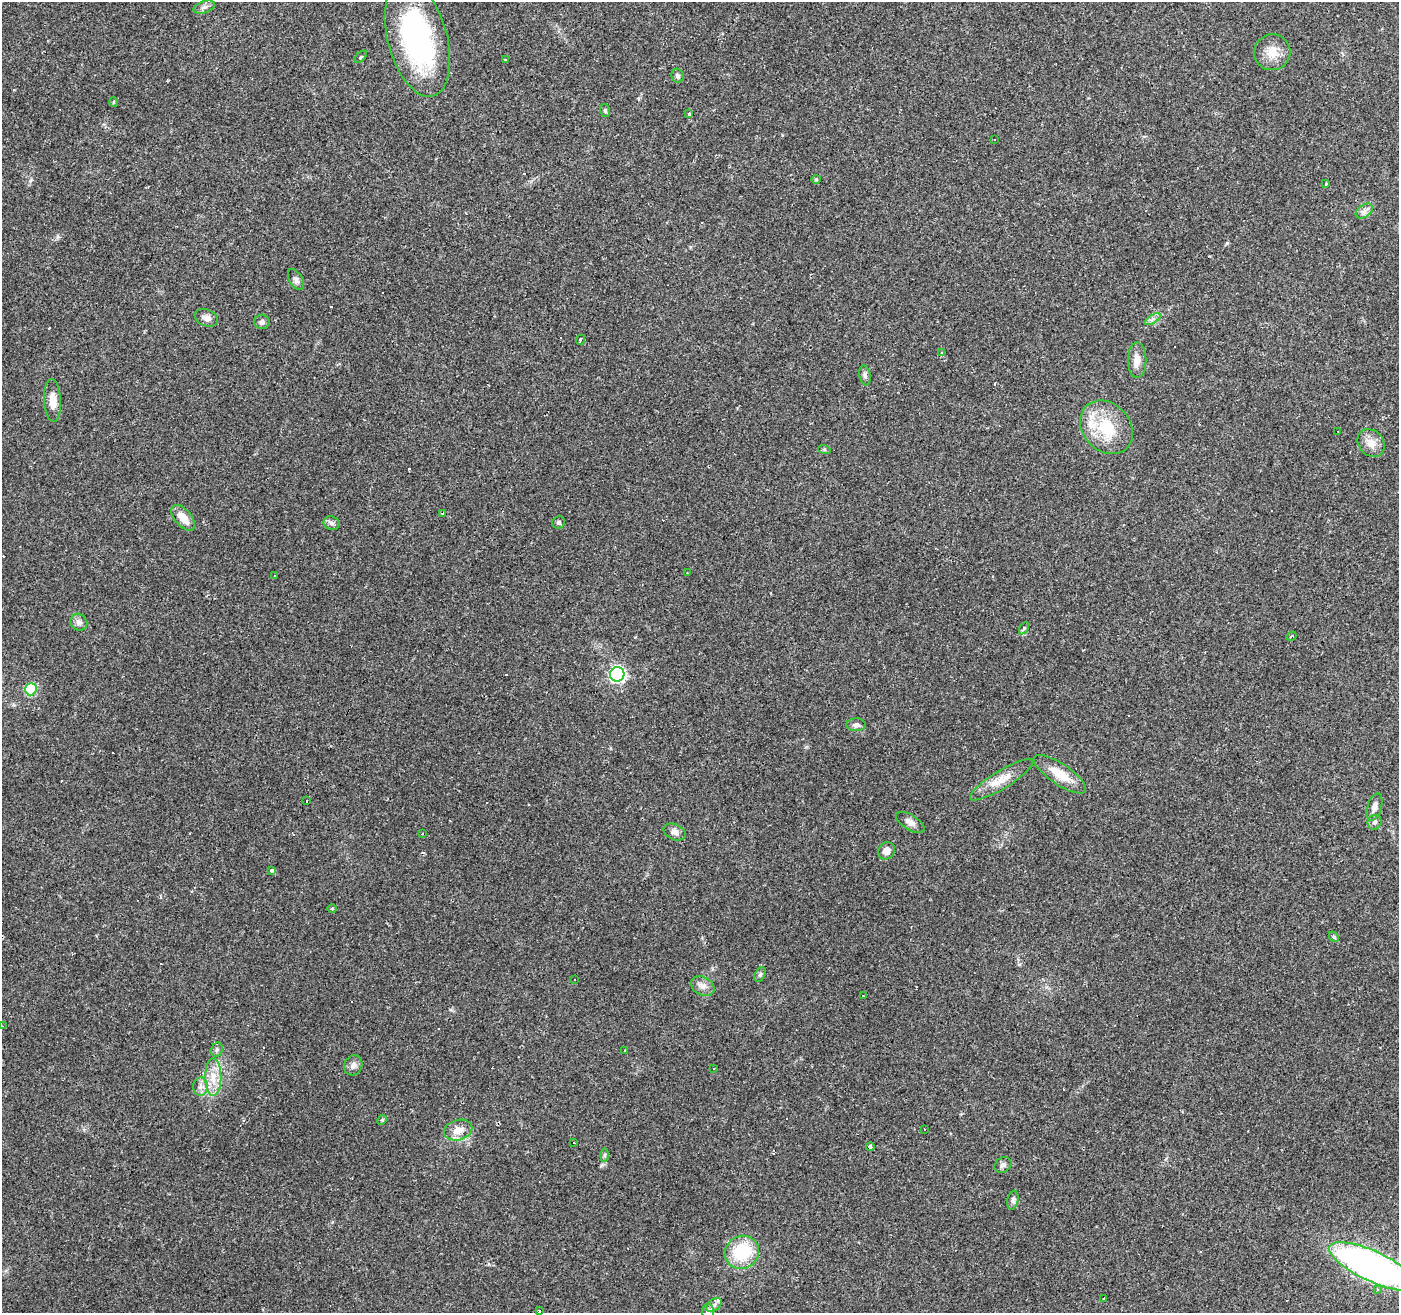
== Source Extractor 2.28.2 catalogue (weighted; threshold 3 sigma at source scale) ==
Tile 10 of 4 x 4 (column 2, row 3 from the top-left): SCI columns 1397-2793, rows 1514-2824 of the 5588 x 5714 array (HDU 1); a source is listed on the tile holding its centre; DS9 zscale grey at full resolution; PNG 1401 x 1315 px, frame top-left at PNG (2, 2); each listed source drawn as its Kron ellipse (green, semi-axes under 4 px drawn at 4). Shown black and unused: <1% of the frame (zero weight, under 2 of 3 exposures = <1% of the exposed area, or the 3 px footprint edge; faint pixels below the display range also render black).
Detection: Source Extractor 2.28.2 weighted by HDU 2 'WHT'; one run over the whole footprint, this tile lists its part. Background 0.0359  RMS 0.0044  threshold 0.0198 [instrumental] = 3 sigma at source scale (4.5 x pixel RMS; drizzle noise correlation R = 1.50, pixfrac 1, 0.0396/0.0396 arcsec/px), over >= 5 px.
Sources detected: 106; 27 cosmic-ray / hot-pixel residue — neither listed nor drawn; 3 inside a brighter listed object's ellipse — not listed separately; the other 76 listed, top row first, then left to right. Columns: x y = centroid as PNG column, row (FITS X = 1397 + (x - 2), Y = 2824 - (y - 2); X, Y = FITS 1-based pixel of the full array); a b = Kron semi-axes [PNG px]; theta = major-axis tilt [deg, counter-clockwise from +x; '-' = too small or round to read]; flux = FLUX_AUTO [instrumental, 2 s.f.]
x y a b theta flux
204 7 11 5 19 1.7
417 39 60 29 -75 80
1272 52 18 18 - 6.8
361 57 7 3 45 0.45
505 60 3 3 - 0.86
677 76 7 6 - 1.3
114 102 5 3 - 0.4
605 111 6 5 - 0.63
689 114 4 3 - 2.6
994 139 3 2 - 0.25
816 179 4 4 - 0.51
1326 184 3 3 - 1.9
1364 211 10 6 36 1.8
296 280 11 6 -58 1.5
206 318 12 8 -23 2.5
1153 319 9 4 31 1.2
262 322 7 7 - 1.5
581 340 5 3 - 2
941 353 3 3 - 1
1137 360 17 9 90 4.3
865 375 10 5 -79 1.2
53 400 21 8 -87 5.5
1106 427 29 23 -47 19
1338 431 3 2 - 0.44
1371 443 15 12 -49 4.5
824 449 6 4 -18 0.57
442 513 3 3 - 1.7
183 518 15 8 -49 5
559 522 7 6 - 0.85
332 523 8 7 - 1.3
687 573 2 2 - 0.24
274 575 3 3 - 1
79 622 9 8 - 1.9
1024 628 7 4 56 0.64
1292 636 5 3 - 0.79
617 674 7 7 - 100
31 689 6 6 - 29
856 725 9 6 -1 1.5
1060 774 31 10 -34 9
1001 780 36 9 31 7.1
307 801 3 3 - 1.3
1374 807 14 7 73 2.4
910 822 16 7 -31 2.5
1375 822 7 7 - 1.3
675 832 11 8 -25 2.6
422 834 3 2 - 0.64
886 851 9 8 - 2.9
272 871 3 3 - 4.5
332 909 5 3 - 0.45
1334 937 6 4 -44 0.65
760 974 8 5 63 0.96
575 980 3 3 - 2.1
703 986 12 9 -28 2.8
863 996 3 2 - 0.7
2 1026 3 2 - 0.24
217 1050 7 5 69 0.9
625 1050 2 2 - 0.4
353 1065 10 9 - 2.1
714 1068 3 2 - 0.3
213 1077 19 8 90 5.9
201 1087 9 7 -89 2.1
382 1120 5 4 - 0.58
925 1129 3 3 - 1.5
458 1130 14 10 15 4.9
573 1142 2 2 - 0.32
870 1147 4 3 - 1.6
605 1155 6 4 89 0.66
1003 1165 9 7 33 1.5
1013 1200 9 5 77 1.2
742 1252 17 16 - 23
1373 1266 48 15 -25 200
1377 1289 4 4 - 0.65
1104 1299 3 3 - 1.9
714 1305 9 5 37 1.5
539 1311 3 3 - 2.7
708 1311 7 6 - 1.3
Isophote crosses this tile's border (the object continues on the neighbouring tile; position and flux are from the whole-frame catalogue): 3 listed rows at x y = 1373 1266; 539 1311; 708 1311
Unlisted compact peaks at least as high as the median listed source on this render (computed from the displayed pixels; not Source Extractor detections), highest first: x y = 1227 243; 602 1165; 1019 964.